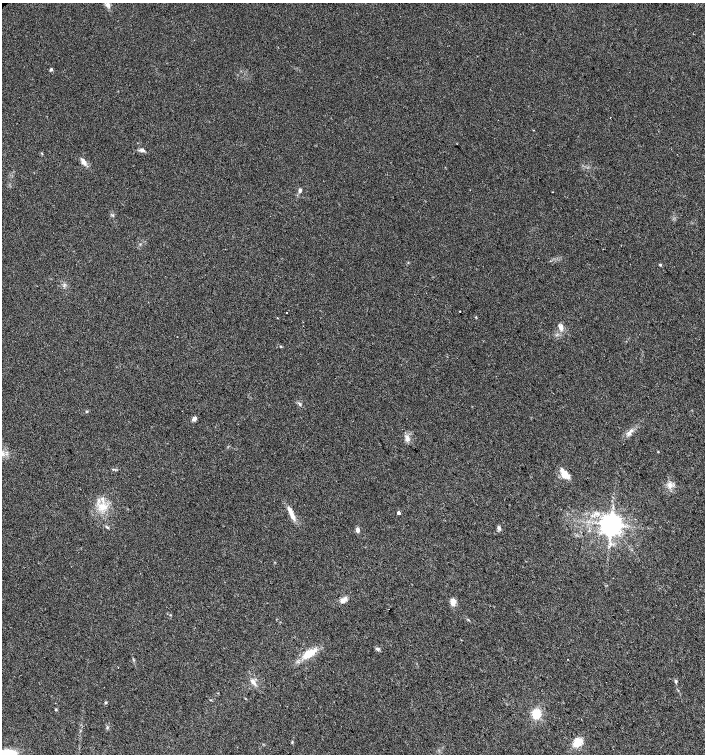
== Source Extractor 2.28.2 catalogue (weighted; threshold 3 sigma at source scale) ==
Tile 6 of 4 x 4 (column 2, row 2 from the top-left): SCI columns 1553-2958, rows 3011-4513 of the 5979 x 6015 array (HDU 1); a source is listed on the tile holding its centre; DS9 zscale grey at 2 x 2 block average (1 PNG px = mean of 2 x 2 image px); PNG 707 x 756 px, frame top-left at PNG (2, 3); no overlay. Shown black and unused: <1% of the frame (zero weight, under 2 of 3 exposures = <1% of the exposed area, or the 3 px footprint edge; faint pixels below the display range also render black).
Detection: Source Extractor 2.28.2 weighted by HDU 2 'WHT'; one run over the whole footprint, this tile lists its part. Background 0.0447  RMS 0.0057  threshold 0.0256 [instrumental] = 3 sigma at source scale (4.5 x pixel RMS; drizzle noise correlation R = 1.50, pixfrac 1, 0.0396/0.0396 arcsec/px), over >= 5 px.
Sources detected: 44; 2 cosmic-ray / hot-pixel residue — not listed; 3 inside a brighter listed object's ellipse — not listed separately; the other 39 listed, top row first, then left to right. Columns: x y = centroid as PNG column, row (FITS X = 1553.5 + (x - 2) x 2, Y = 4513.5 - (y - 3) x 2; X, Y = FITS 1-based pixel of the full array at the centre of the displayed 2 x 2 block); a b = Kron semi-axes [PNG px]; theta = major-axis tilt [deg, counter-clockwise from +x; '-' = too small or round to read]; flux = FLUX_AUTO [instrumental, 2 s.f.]
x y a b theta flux
107 5 6 5 - 4.6
51 69 4 3 - 2
141 150 6 4 9 3.3
42 153 3 2 - 0.76
83 162 10 5 -64 6.5
300 190 5 4 - 2.5
552 192 2 2 - 0.5
660 265 4 3 - 1.3
460 311 2 2 - 0.92
287 312 2 2 - 2.5
560 327 9 5 -74 6.4
281 346 3 2 - 0.95
299 404 5 2 - 1.6
86 411 3 3 - 1.1
194 419 5 4 - 5.2
631 431 8 3 60 4.4
407 438 9 5 -72 5.8
2 453 9 5 -27 7.4
565 475 12 6 -40 16
670 485 9 5 -79 6.7
103 507 10 8 64 15
398 513 2 2 - 78
291 514 19 4 -65 13
611 524 5 5 - 1400
107 527 4 2 - 1.3
499 528 6 4 -74 3.1
357 530 6 4 -89 4.6
345 598 8 5 24 5.1
453 602 9 6 -88 8.2
378 649 5 4 - 2.6
309 653 20 8 31 23
675 681 6 2 -71 1.7
253 682 10 4 -51 6.4
210 700 3 2 - 0.89
106 702 3 3 - 1.3
56 709 4 2 - 1.3
536 714 10 8 87 23
577 743 11 8 54 17
6 754 15 7 13 63
Isophote crosses this tile's border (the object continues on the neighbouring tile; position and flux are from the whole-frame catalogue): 2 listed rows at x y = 2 453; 6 754
Diffuse or blended objects may show on this block-average render without a row.